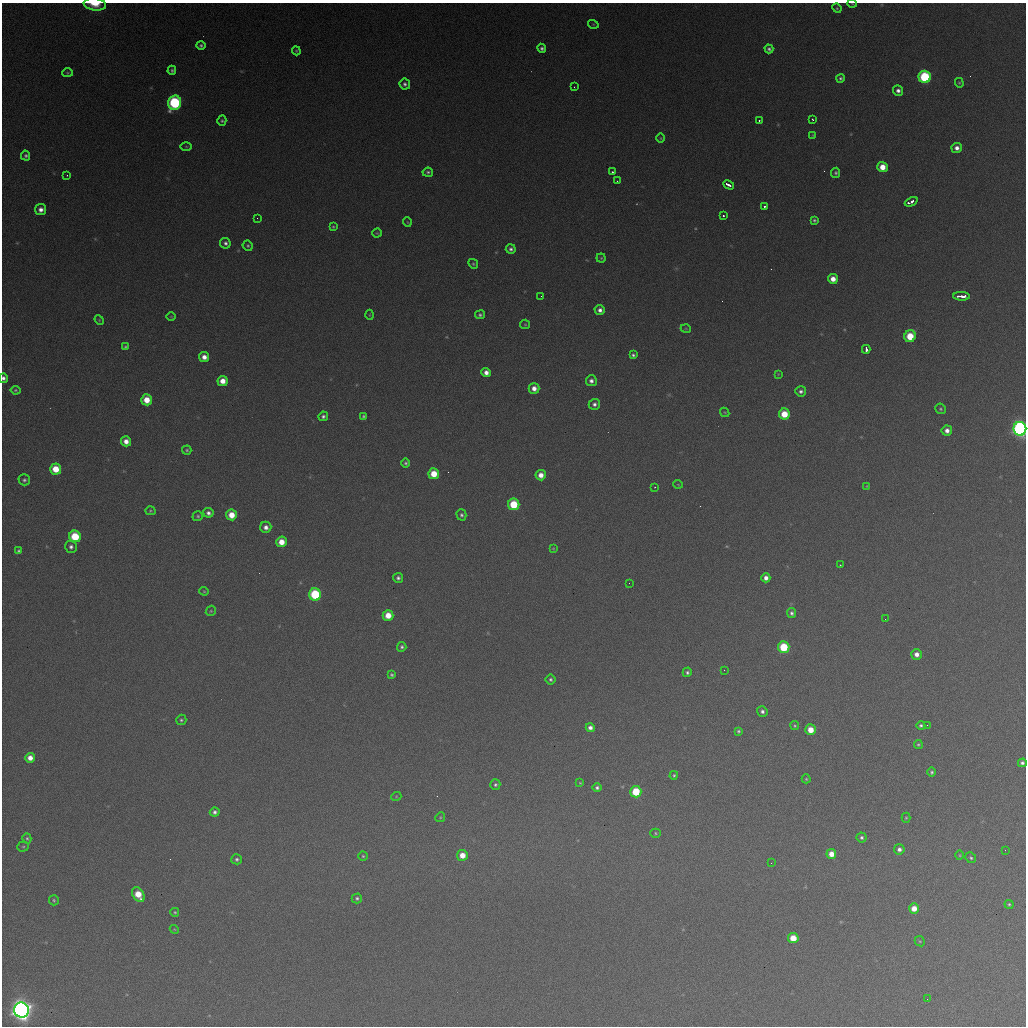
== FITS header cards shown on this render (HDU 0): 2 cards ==
NAXIS1  =                 1024 / length of data axis 1
NAXIS2  =                 1024 / length of data axis 2

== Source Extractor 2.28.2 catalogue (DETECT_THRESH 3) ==
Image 1024 x 1024 px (HDU 0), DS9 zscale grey, 1 PNG px = 1 image px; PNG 1028 x 1028 px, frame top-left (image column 1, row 1024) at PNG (2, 3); each listed source drawn as its Kron ellipse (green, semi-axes under 4 px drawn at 4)
Background 372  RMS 16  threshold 47.7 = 3 sigma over >= 5 px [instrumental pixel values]
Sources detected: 163; all 163 listed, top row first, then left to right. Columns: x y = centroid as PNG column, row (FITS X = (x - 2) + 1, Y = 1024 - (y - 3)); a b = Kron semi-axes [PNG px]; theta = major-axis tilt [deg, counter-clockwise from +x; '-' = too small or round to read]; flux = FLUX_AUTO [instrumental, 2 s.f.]
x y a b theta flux
95 4 11 6 -7 1.8e+04
852 4 4 3 - 8.3e+02
837 8 5 4 - 1.3e+03
593 24 5 3 - 9.8e+02
201 45 5 4 - 2.2e+03
542 48 5 4 - 3.0e+03
769 49 4 4 - 2.8e+03
296 51 4 3 - 1.3e+03
172 70 4 4 - 2.1e+03
67 73 5 4 - 1.2e+03
925 77 6 6 - 9.9e+04
840 78 4 4 - 2.3e+03
959 83 5 4 - 1.1e+03
405 84 5 5 - 3.1e+03
574 87 2 2 - 6.8e+02
898 91 5 5 - 4.7e+03
175 103 7 6 - 1.5e+05
813 119 3 2 - 1.1e+03
222 121 5 4 - 1.8e+03
759 121 3 2 - 3.9e+03
813 135 4 3 - 9.1e+02
661 138 5 3 - 1.0e+03
186 146 6 4 -1 1.2e+03
957 148 5 5 - 6.1e+03
26 156 5 4 - 2.4e+03
882 167 5 5 - 1.6e+04
428 172 5 4 - 2.4e+03
612 172 3 2 - 2.1e+03
836 173 5 4 - 2.1e+03
67 175 2 2 - 7.2e+02
617 181 3 2 - 7.3e+02
729 185 6 3 -28 7.2e+03
911 202 7 3 26 7.8e+03
764 206 3 3 - 1.9e+03
41 210 5 5 - 6.2e+03
723 216 3 2 - 1.4e+03
257 218 2 2 - 5.9e+02
814 220 4 3 - 2.0e+03
407 222 5 3 - 8.5e+02
333 227 4 3 - 1.4e+03
377 233 4 4 - 1.2e+03
225 243 5 5 - 3.3e+03
248 246 5 5 - 1.8e+03
511 249 5 5 - 3.1e+03
601 258 4 4 - 1.3e+03
473 264 5 4 - 1.7e+03
833 279 5 5 - 1.1e+04
541 296 2 2 - 7.3e+02
961 296 8 3 -2 1.7e+04
600 310 5 4 - 5.1e+03
369 315 5 3 - 9.8e+02
480 315 5 4 - 2.2e+03
171 316 5 3 - 8.5e+02
99 320 5 4 - 1.2e+03
525 324 5 4 - 1.4e+03
686 329 5 3 - 9.8e+02
910 336 6 5 - 3.3e+04
125 347 4 4 - 1.8e+03
866 349 4 3 - 5.6e+03
633 355 4 4 - 2.4e+03
204 357 5 5 - 8.0e+03
486 372 5 4 - 7.1e+03
778 374 4 4 - 8.5e+02
3 378 5 4 - 3.8e+03
223 381 5 5 - 1.2e+04
591 381 5 5 - 4.7e+03
534 388 5 5 - 8.4e+03
15 390 5 4 - 1.6e+03
801 391 5 5 - 3.4e+03
147 400 5 5 - 1.9e+04
594 404 6 5 - 4.0e+03
940 409 5 5 - 1.8e+03
725 412 5 3 - 8.9e+02
784 414 5 5 - 2.3e+04
323 416 5 4 - 2.9e+03
363 416 4 4 - 1.9e+03
1020 429 7 6 - 4.2e+05
947 430 5 5 - 6.6e+03
126 441 5 5 - 9.0e+03
187 450 5 4 - 1.9e+03
406 463 4 4 - 2.1e+03
56 469 5 5 - 2.5e+04
434 474 5 5 - 2.3e+04
541 475 5 5 - 1.0e+04
24 480 6 5 - 2.4e+03
678 484 5 3 - 7.9e+02
867 486 4 4 - 8.2e+02
655 487 3 2 - 1.1e+03
514 504 6 5 - 4.4e+04
150 511 5 4 - 1.5e+03
208 513 5 4 - 4.0e+03
231 515 5 5 - 1.9e+04
461 515 5 5 - 2.5e+03
198 516 5 5 - 1.8e+03
266 527 5 5 - 5.6e+03
75 536 6 5 - 4.8e+04
281 542 5 5 - 1.6e+04
71 547 6 5 - 3.6e+03
553 548 4 3 - 9.9e+02
19 551 4 4 - 2.0e+03
840 565 3 3 - 1.1e+03
398 578 5 5 - 3.0e+03
766 578 4 4 - 6.2e+03
629 583 2 2 - 4.5e+02
204 591 4 4 - 1.2e+03
315 594 6 6 - 8.2e+04
211 611 5 4 - 1.4e+03
791 613 5 4 - 2.9e+03
388 615 5 5 - 1.8e+04
885 619 2 2 - 2.1e+03
402 647 5 4 - 2.6e+03
784 647 6 5 - 4.9e+04
917 654 5 5 - 7.2e+03
724 670 2 2 - 8.9e+02
687 672 5 4 - 2.5e+03
391 675 4 3 - 1.9e+03
550 679 5 5 - 2.3e+03
762 711 5 5 - 3.4e+03
181 720 5 5 - 1.8e+03
921 725 4 4 - 2.2e+03
927 725 2 2 - 5.2e+02
795 726 4 4 - 1.5e+03
590 728 4 4 - 5.0e+03
811 730 5 5 - 1.7e+04
738 731 4 3 - 1.8e+03
918 744 4 4 - 1.6e+03
30 758 5 5 - 9.4e+03
1022 763 4 4 - 3.3e+03
932 772 5 4 - 2.2e+03
674 775 4 4 - 1.6e+03
806 779 4 4 - 1.2e+03
580 783 3 3 - 9.4e+02
495 785 5 5 - 2.3e+03
597 788 4 4 - 2.7e+03
636 792 6 5 - 4.1e+04
396 797 5 3 - 1.0e+03
215 812 5 4 - 3.4e+03
440 817 5 4 - 1.3e+03
906 818 5 4 - 1.3e+03
656 833 5 4 - 1.4e+03
861 837 5 5 - 2.5e+03
27 838 5 4 - 2.0e+03
23 846 6 5 - 1.6e+03
899 849 5 5 - 4.5e+03
1005 850 2 2 - 4.6e+02
831 854 5 5 - 1.2e+04
462 855 5 5 - 1.4e+04
960 855 5 3 - 1.1e+03
363 856 4 4 - 1.5e+03
971 858 6 5 - 2.1e+03
237 859 5 5 - 2.6e+03
771 863 2 2 - 5.1e+02
138 895 8 5 -57 2.3e+04
357 898 5 5 - 2.2e+03
54 900 5 5 - 1.6e+03
1009 904 4 4 - 1.7e+03
914 908 5 5 - 1.3e+04
175 912 4 4 - 1.5e+03
174 929 4 3 - 9.9e+02
793 938 5 5 - 2.3e+04
920 941 5 4 - 1.4e+03
927 999 2 2 - 5.5e+02
21 1010 7 7 - 1.1e+06
At the frame edge (FLAGS 8, measured only in part): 4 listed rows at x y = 95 4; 852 4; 3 378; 1020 429